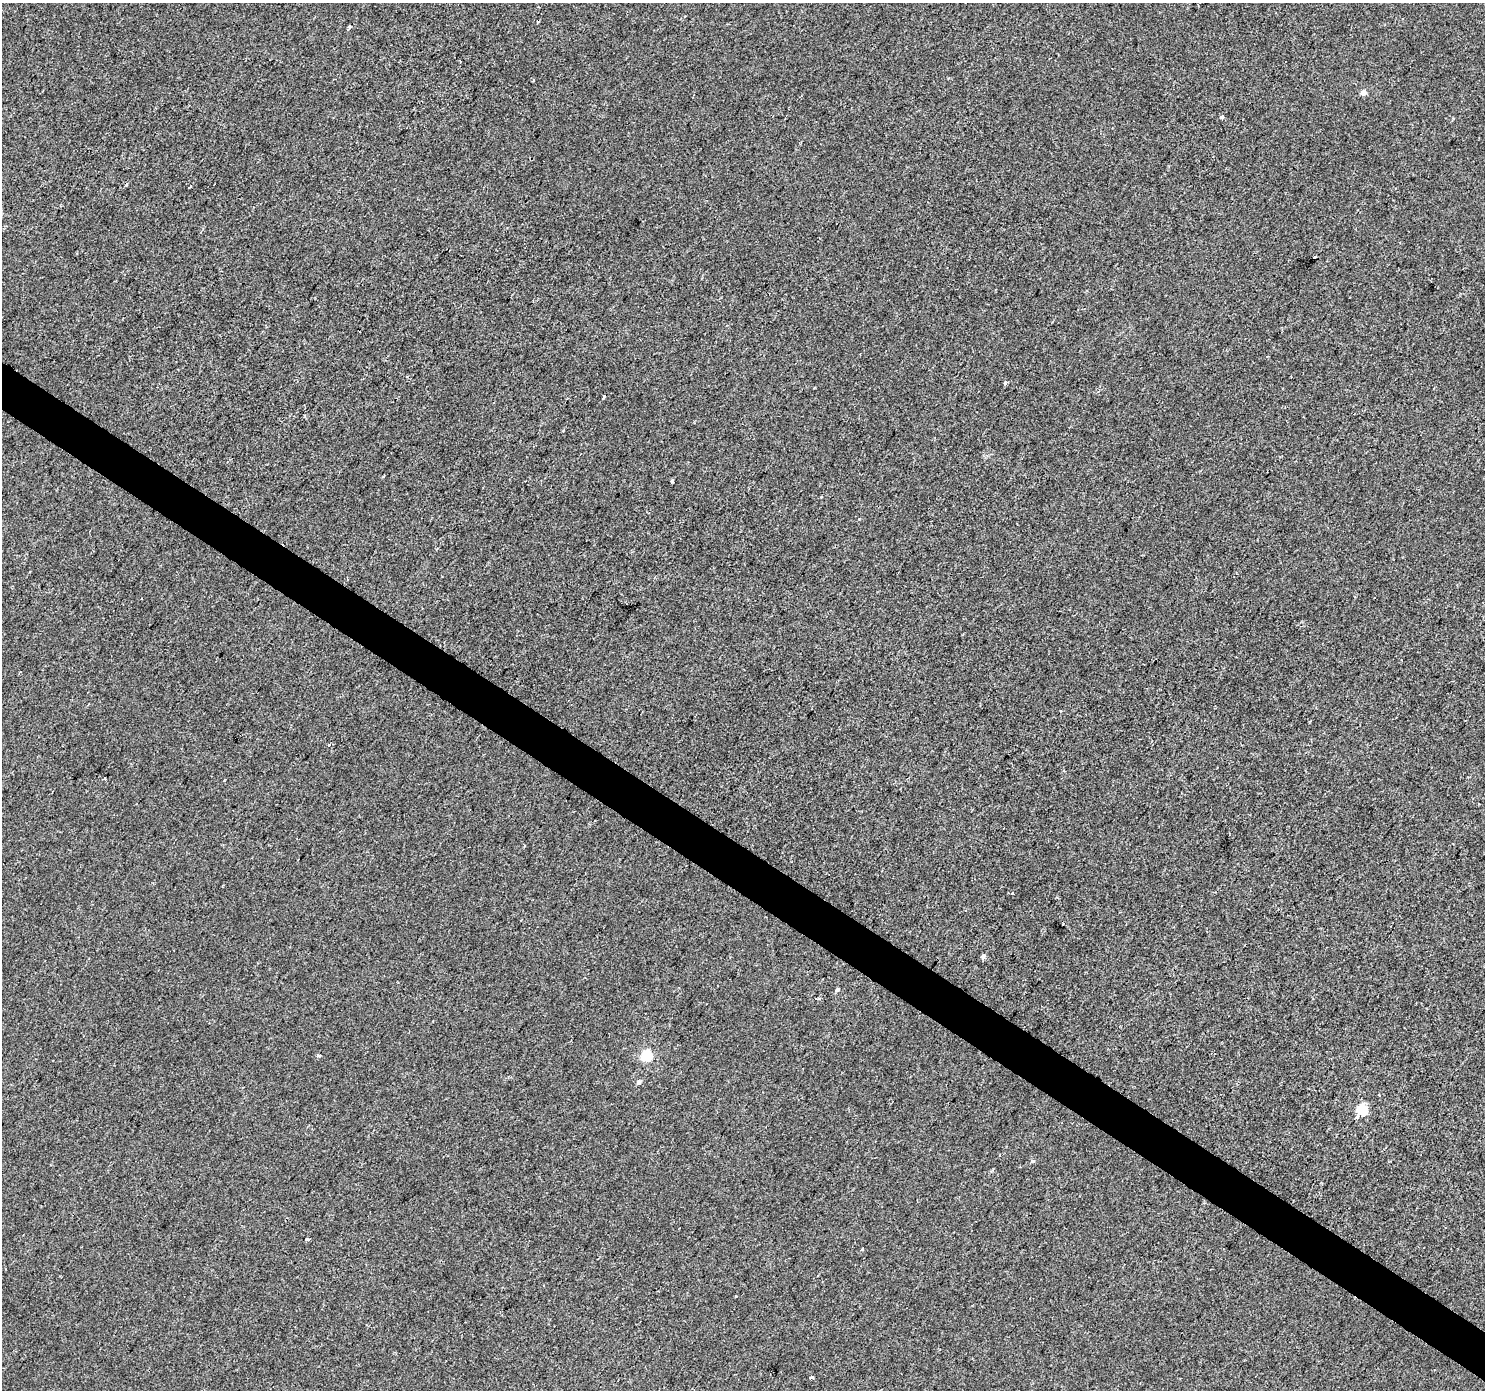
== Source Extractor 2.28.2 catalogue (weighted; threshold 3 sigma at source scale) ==
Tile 6 of 4 x 4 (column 2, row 2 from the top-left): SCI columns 1483-2965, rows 2963-4350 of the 5936 x 5989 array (HDU 1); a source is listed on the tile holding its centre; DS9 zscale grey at full resolution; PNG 1487 x 1392 px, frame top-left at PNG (2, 3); no overlay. Shown black and unused: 3% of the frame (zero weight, under 2 of 3 exposures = <1% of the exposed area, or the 3 px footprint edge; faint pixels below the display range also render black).
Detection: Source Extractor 2.28.2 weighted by HDU 2 'WHT'; one run over the whole footprint, this tile lists its part. Background 4.00e-04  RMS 0.0042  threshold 0.019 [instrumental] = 3 sigma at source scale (4.5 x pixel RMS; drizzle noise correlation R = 1.50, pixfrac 1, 0.0396/0.0396 arcsec/px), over >= 5 px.
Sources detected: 29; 2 cosmic-ray / hot-pixel residue — not listed; the other 27 listed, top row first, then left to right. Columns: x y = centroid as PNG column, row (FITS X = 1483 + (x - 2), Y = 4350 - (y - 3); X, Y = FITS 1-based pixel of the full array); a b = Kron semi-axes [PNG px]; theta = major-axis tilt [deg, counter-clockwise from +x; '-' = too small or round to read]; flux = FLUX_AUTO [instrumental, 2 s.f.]
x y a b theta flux
349 27 3 3 - 2.2
533 81 3 2 - 0.38
1363 92 4 4 - 2.9
1222 117 4 3 - 2.1
126 185 4 3 - 0.37
189 187 3 2 - 0.49
1315 257 3 3 - 3.5
1005 383 5 5 - 0.66
604 396 4 3 - 2.6
384 475 4 2 - 0.4
672 481 3 3 - 2.5
859 519 3 3 - 0.38
329 745 3 3 - 1.9
1012 893 3 3 - 2.5
1063 925 3 2 - 0.64
983 956 5 5 - 1.4
837 990 5 4 - 0.95
818 998 4 3 - 0.59
647 1055 5 5 - 31
318 1056 6 3 -1 0.56
638 1082 6 5 - 1.2
1362 1109 5 5 - 27
1358 1116 6 4 39 1.2
1033 1161 3 3 - 2.7
307 1239 3 3 - 1.1
862 1249 3 3 - 0.74
811 1377 4 3 - 3